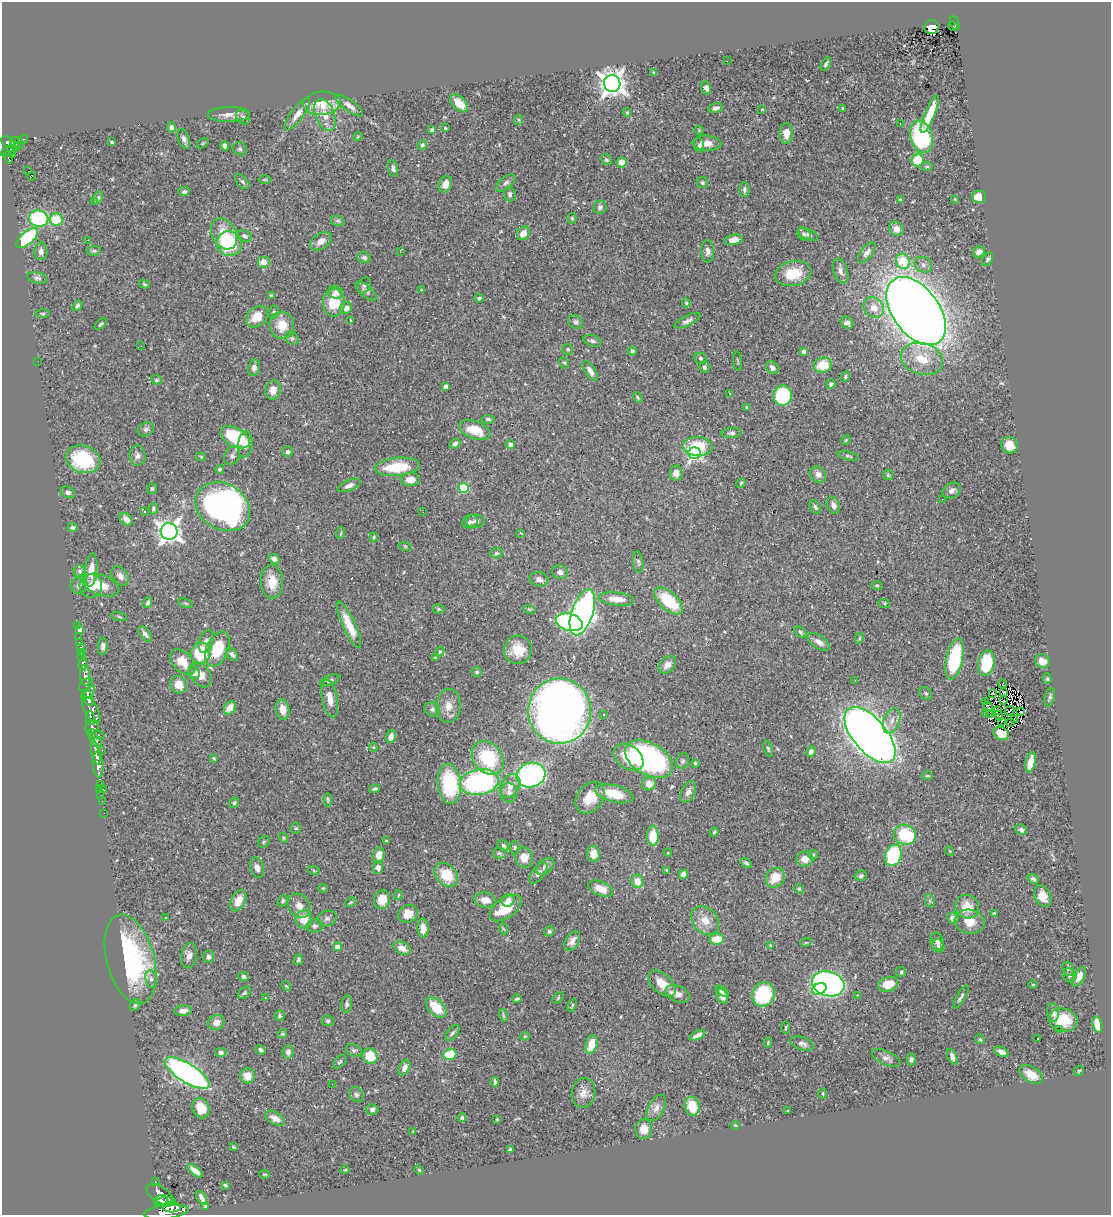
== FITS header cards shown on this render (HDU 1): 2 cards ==
NAXIS1  =                 1109
NAXIS2  =                 1213

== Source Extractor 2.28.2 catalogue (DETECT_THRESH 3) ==
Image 1109 x 1213 px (HDU 1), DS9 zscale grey, 1 PNG px = 1 image px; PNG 1113 x 1217 px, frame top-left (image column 1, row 1213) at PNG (2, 2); each listed source drawn as its Kron ellipse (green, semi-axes under 4 px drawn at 4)
Background 0.551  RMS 0.025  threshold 0.0751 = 3 sigma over >= 5 px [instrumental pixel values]
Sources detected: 480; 5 with non-positive FLUX_AUTO (blend fragments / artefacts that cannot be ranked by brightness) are neither listed nor drawn; the other 475 listed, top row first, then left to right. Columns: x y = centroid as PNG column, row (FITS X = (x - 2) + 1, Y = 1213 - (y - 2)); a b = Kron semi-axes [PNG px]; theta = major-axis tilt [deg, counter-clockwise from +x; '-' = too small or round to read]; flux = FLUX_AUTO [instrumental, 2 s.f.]
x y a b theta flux
955 23 7 3 -70 73
953 26 5 2 - 15
931 27 7 7 - 11
727 61 3 2 - 1.3
826 64 7 3 59 3.8
654 73 4 3 - 2.8
612 83 8 8 - 1800
706 88 6 5 - 8.4
322 103 19 11 4 42
459 103 11 6 -46 22
349 106 16 5 -36 9.5
716 108 7 4 14 5.7
843 108 3 2 - 1.9
762 109 4 2 - 1.1
627 113 4 4 - 1.6
229 114 21 7 1 15
297 114 19 6 53 12
930 114 20 5 67 40
325 115 16 9 -69 23
243 117 8 6 -46 4.1
519 120 5 4 - 2.2
900 123 2 2 - 0.89
171 127 5 4 - 5.6
445 128 3 2 - 1.7
432 130 4 4 - 3.1
699 130 5 4 - 2
786 133 10 6 88 16
358 137 5 3 - 1.5
922 137 17 11 -72 170
23 139 5 3 - 22
184 139 10 5 -71 6.3
8 142 7 4 -33 240
112 142 4 3 - 2.1
17 143 7 5 -38 160
203 143 7 3 36 1.9
707 143 14 7 -3 14
422 145 5 4 - 3.6
699 145 7 5 -81 4.1
14 146 5 3 - 100
225 146 4 4 - 5.2
240 149 7 6 - 3.9
9 151 9 4 22 130
13 155 3 2 - 4.8
9 157 7 3 -79 110
606 160 6 5 - 3.3
918 160 6 6 - 47
622 162 5 5 - 16
927 167 6 3 0 2
393 168 9 4 -77 4.7
28 171 2 2 - 3500
32 176 4 3 - 23
265 179 6 4 1 1.9
242 182 9 5 -46 3.6
506 183 11 6 40 5.6
702 183 5 5 - 3.1
445 184 9 6 70 13
744 189 7 5 -90 4.8
184 192 6 4 7 3.5
510 194 7 6 - 4.4
98 197 6 4 62 2.5
979 197 7 6 - 26
900 199 4 3 - 1.8
955 199 4 3 - 1.8
94 202 3 2 - 1.8
600 207 7 6 - 5.3
39 218 10 8 -10 140
572 218 5 4 - 2.1
56 220 6 6 - 48
338 221 7 5 -13 3
896 229 7 6 - 13
523 233 7 6 - 14
224 234 16 12 -62 33
804 234 7 5 -44 3.8
808 235 11 5 -25 4.7
244 236 8 5 -25 5.6
27 238 13 6 41 110
88 240 2 2 - 0.97
734 240 9 5 10 11
321 241 12 7 33 12
229 243 13 12 - 100
41 251 9 6 89 7
94 251 7 4 7 3
708 251 11 6 -88 7.1
400 252 3 3 - 1.6
979 252 6 5 - 9.3
867 253 12 6 52 7.7
364 258 7 5 -19 4.6
988 259 7 4 58 3.2
903 261 8 6 -63 59
263 262 6 6 - 15
923 265 9 7 -36 7.4
841 271 13 7 -70 8.5
793 273 18 12 12 44
37 278 10 5 -11 4.6
144 284 6 4 -19 2.6
364 285 8 6 59 4.5
421 290 3 3 - 1.1
366 291 13 5 -40 5.3
336 292 8 6 -25 5.9
271 296 4 3 - 3.7
479 298 5 4 - 2.9
334 302 14 11 87 44
686 303 4 4 - 2.2
77 306 6 4 50 3.2
346 308 6 5 - 13
874 308 11 9 -48 21
916 311 39 23 -54 3300
274 312 6 5 - 3.2
43 314 7 3 0 2.1
257 317 12 9 42 29
351 321 3 3 - 1.6
687 321 14 5 27 7
576 322 8 6 -43 4.2
847 323 7 5 -41 8.6
101 324 7 4 45 3.1
282 325 13 12 - 33
292 338 7 6 - 3.3
592 341 9 5 -18 4.6
141 346 2 2 - 0.82
568 349 6 5 - 3
632 351 4 4 - 2.9
804 352 4 3 - 9.4
700 358 6 5 - 2.9
922 359 21 15 -16 45
38 361 3 2 - 1.3
738 361 9 3 -84 2.1
564 363 6 4 -63 2.4
823 365 9 7 15 39
704 367 6 5 - 4.7
254 368 8 6 79 7.9
772 368 7 5 -45 5.5
590 371 11 5 -57 9.4
845 377 5 4 - 2.8
156 380 6 4 -20 2.4
831 384 5 4 - 3.1
446 386 4 4 - 6.3
273 390 9 7 75 15
730 394 3 3 - 2.2
783 396 10 9 - 130
638 397 6 4 -57 2.1
747 408 4 3 - 2.6
488 419 6 4 -6 3.1
146 429 8 6 25 4.5
474 430 16 8 -19 36
732 433 10 5 4 4.1
235 437 16 9 -28 88
846 440 5 4 - 1.9
245 444 13 7 82 11
455 444 6 4 38 4.9
510 444 4 4 - 5.6
1009 445 9 8 - 19
698 446 15 9 -2 59
287 452 5 5 - 5.1
695 453 6 6 - 390
137 456 10 8 -85 7.6
232 456 10 7 63 6.4
848 456 11 4 -13 3.1
201 457 4 4 - 1.9
83 459 17 13 -16 100
397 467 23 9 5 65
220 469 4 4 - 3.2
676 473 7 6 - 10
818 474 8 7 - 8.7
888 475 5 5 - 2.7
410 480 9 6 2 17
741 483 5 4 - 1.9
349 485 12 5 24 7.3
463 488 5 5 - 100
152 489 5 5 - 2.7
952 491 10 7 34 7.5
68 492 7 5 -24 4.6
942 499 2 2 - 0.86
833 505 9 6 -66 7.4
223 507 29 22 -31 590
815 507 7 5 -59 3.5
153 509 5 4 - 2.9
144 511 3 3 - 3.5
423 512 3 2 - 1.6
126 519 7 5 -45 12
475 521 9 6 0 6.3
470 522 8 6 35 4.1
73 527 5 4 - 3.4
169 531 8 8 - 1200
341 533 6 3 71 2
521 533 4 3 - 2
374 537 4 4 - 2
405 546 6 4 -19 2
496 553 6 5 - 3
274 559 6 5 - 6.9
638 562 11 5 -83 3.8
91 570 16 6 85 21
79 571 6 5 - 3.4
560 572 8 7 - 7.1
120 576 11 7 -53 9
539 579 9 7 -14 8
272 582 17 11 -87 29
101 585 19 10 -19 27
877 585 6 4 -1 2
78 586 8 7 - 5.4
91 586 12 11 - 18
616 599 17 6 -7 24
669 601 17 9 -42 80
148 603 6 4 72 3.5
186 603 7 4 -20 2.6
884 603 6 4 -19 2
438 609 6 5 - 2.4
529 609 6 4 -18 2.2
582 612 24 11 71 630
119 617 8 3 -14 2
569 622 13 8 -16 330
77 625 3 2 - 3.9
349 625 25 6 -65 34
80 629 4 4 - 7.3
800 632 7 4 -42 3
145 634 9 5 -51 5.9
79 637 2 2 - 4.2
859 638 5 4 - 2
206 641 11 7 73 8.5
819 642 13 6 -34 11
79 643 3 2 - 7.4
103 646 9 5 88 5.8
80 647 4 3 - 26
217 649 18 11 66 64
518 650 14 14 - 33
83 652 2 2 - 4.7
440 652 5 4 - 2.3
200 653 11 9 80 74
232 654 7 4 -53 5
82 656 3 3 - 72
436 658 4 3 - 2.9
954 659 21 8 78 120
1042 661 8 6 -40 13
183 662 15 9 -45 27
986 663 13 8 78 84
83 664 7 4 85 110
667 665 10 7 45 11
477 672 5 5 - 2.5
194 673 6 5 - 4.9
85 675 10 5 -85 520
200 675 14 9 -53 16
1047 679 5 4 - 2.3
330 680 10 5 25 4.4
855 680 3 3 - 1.6
86 684 8 5 38 190
1003 684 4 3 - 5.6
179 685 9 8 - 21
1004 692 3 3 - 1.5
88 693 9 4 45 360
926 693 7 5 -45 3.7
993 694 3 2 - 1.4
1050 697 9 5 75 4.2
88 698 7 4 -76 640
330 699 19 8 -80 19
985 701 3 2 - 4.3
1004 701 3 2 - 1.7
448 706 17 12 87 21
988 706 5 2 - 1.5
230 708 7 5 59 19
283 709 10 7 -81 16
432 709 8 7 - 4.6
91 710 15 6 -61 530
560 711 33 31 89 1800
998 711 3 2 - 2
1010 711 5 2 - 1.1
1021 712 3 2 - 1.5
603 714 3 3 - 1.8
986 714 3 2 - 2.1
990 715 2 2 - 1
999 716 5 2 - 0.47
90 718 7 4 88 260
1014 720 2 2 - 1.9
892 721 13 8 69 14
1001 722 2 2 - 1.3
1011 723 3 2 - 2.2
92 727 7 6 - 260
1001 733 8 6 -26 23
96 734 9 3 -15 190
870 735 34 16 -49 2500
391 736 7 5 75 11
96 740 8 4 -51 200
373 747 4 4 - 1.5
768 749 8 4 -72 2.8
102 750 2 2 - 6.2
96 752 12 4 -78 560
811 752 5 4 - 5.6
628 757 16 11 -36 45
214 758 4 3 - 2.1
488 758 18 14 -52 99
649 759 26 16 -29 410
683 761 8 6 76 4.3
1030 762 10 5 78 23
695 763 3 3 - 2
98 765 12 5 -84 690
531 775 14 12 19 390
928 776 5 4 - 2.4
479 782 20 13 9 300
100 784 3 2 - 13
449 784 20 11 -84 130
649 784 7 7 - 16
510 786 13 9 58 17
100 788 4 3 - 11
374 789 6 3 17 3.3
104 790 3 3 - 33
688 792 11 6 63 8.7
509 793 9 8 - 7.6
614 794 20 8 -14 45
101 795 2 2 - 5.5
590 798 17 13 53 35
328 800 6 4 -86 2.4
102 801 2 2 - 4
234 803 5 4 - 2.9
104 813 2 2 - 7.3
296 828 5 5 - 2.3
1021 830 6 5 - 4.5
714 832 5 3 - 1.7
905 835 11 10 - 89
653 836 10 6 -88 39
283 838 5 4 - 2
386 841 3 3 - 1.9
264 842 6 5 - 2.9
503 845 6 5 - 3.7
515 847 7 4 83 2.5
950 851 5 3 - 1.3
499 853 6 5 - 2.9
668 853 4 3 - 1.1
593 854 8 6 -90 18
379 855 8 5 76 17
813 855 5 4 - 2.3
893 855 11 8 70 120
524 858 10 9 - 20
805 859 8 7 - 16
746 863 6 4 -35 2.9
545 866 10 6 40 7.9
378 867 6 5 - 7.8
257 868 10 6 -73 9.5
667 870 4 3 - 1.9
314 871 6 4 -20 1.9
538 873 13 6 54 5.7
683 874 5 4 - 9
446 875 13 10 -47 45
861 876 6 5 - 4
775 878 10 9 - 31
1033 879 6 4 -38 4
637 881 7 6 - 19
323 888 4 4 - 1.6
601 889 13 7 -23 24
799 889 5 4 - 2.3
398 895 5 3 - 1.8
1043 896 11 8 -65 16
382 900 9 8 - 25
485 900 11 7 -11 14
508 900 6 6 - 9.1
238 901 11 7 62 23
283 901 6 4 63 3.2
930 901 7 4 -71 3.1
351 902 6 3 31 2
299 906 13 10 -54 14
967 907 12 11 - 30
506 908 18 10 35 54
994 913 3 3 - 1.6
408 914 10 8 27 23
166 918 3 3 - 1.6
953 918 6 5 - 10
304 919 9 8 - 25
327 919 10 7 15 5.1
705 920 15 12 -50 23
970 922 15 12 -10 27
315 926 8 6 9 4.8
423 928 9 5 -88 17
504 929 6 3 -69 1.8
549 931 5 5 - 3.9
717 939 7 5 7 34
572 941 11 6 58 9.9
937 941 9 6 -81 7.4
806 942 6 3 20 1.7
770 945 4 3 - 1.5
938 946 7 6 - 4.5
337 947 4 4 - 13
402 948 9 6 -27 12
189 956 13 8 78 9.7
208 957 6 6 - 5.2
130 959 46 24 -75 240
298 960 5 4 - 3.1
1068 969 7 5 -67 3.4
901 972 5 5 - 2.4
1069 975 7 6 - 4.3
244 977 5 4 - 4.4
1079 977 11 5 60 14
151 979 8 6 -81 6.1
662 983 16 9 -43 28
828 984 16 12 -17 620
888 984 10 7 17 26
1033 984 5 3 - 1.3
286 986 5 4 - 2.2
819 989 7 5 27 34
722 991 7 4 -35 7.4
245 993 7 5 40 2.9
678 994 12 8 -24 14
763 994 12 11 - 130
857 995 3 3 - 1.8
722 996 8 5 -63 11
961 997 13 4 59 4.4
265 998 4 3 - 1.3
558 998 6 4 46 2
517 999 5 3 - 3.1
347 1004 9 5 82 4.4
135 1005 6 5 - 3.3
572 1005 7 3 65 2
436 1008 12 7 -45 42
183 1011 9 5 7 8.3
1053 1013 9 6 -87 7.9
503 1015 6 4 -72 2.4
279 1016 5 5 - 3.3
1063 1020 14 11 -15 50
328 1021 6 5 - 4
216 1022 8 7 - 12
1097 1025 8 4 -79 37
786 1028 6 3 89 1.8
1059 1029 2 2 - 190
453 1033 9 5 53 4.2
283 1034 5 4 - 3.6
697 1035 8 4 28 7.9
525 1036 4 4 - 1.8
1037 1038 3 2 - 2.1
980 1039 5 4 - 2.8
768 1042 5 4 - 1.8
591 1044 9 6 73 32
802 1044 12 6 -20 6.5
261 1050 5 4 - 4.4
354 1050 8 6 -22 3.8
221 1052 5 4 - 5.7
288 1052 7 5 87 8
1001 1052 8 4 -25 8.4
450 1054 7 5 20 51
370 1056 8 7 - 40
952 1057 8 4 -67 8.5
886 1058 15 7 -25 7.9
911 1059 6 4 87 4.4
340 1062 8 5 43 3.2
404 1068 8 5 64 11
1079 1071 5 4 - 2.2
187 1073 26 9 -32 590
1031 1074 13 7 -32 23
247 1076 7 7 - 18
495 1082 4 3 - 4.1
332 1084 2 2 - 7.7
583 1093 15 11 80 15
356 1094 8 6 -48 4.7
823 1094 5 3 - 1.5
692 1106 10 7 -79 35
201 1108 10 8 -67 32
656 1108 14 8 62 11
372 1109 6 5 - 5.5
788 1111 3 2 - 1.3
275 1118 11 6 -30 13
462 1118 4 4 - 4.1
497 1119 4 3 - 1.6
735 1125 4 4 - 1.8
644 1129 10 8 88 19
413 1131 4 3 - 1.5
233 1147 4 2 - 1.7
510 1150 4 4 - 3.9
345 1170 4 3 - 1.6
419 1170 5 4 - 2
195 1171 9 4 -38 8.5
264 1174 5 3 - 1.4
155 1182 3 3 - 32
225 1185 4 3 - 2.5
160 1194 15 8 -33 1100
202 1198 7 3 -58 7
161 1201 7 5 34 610
166 1202 10 5 0 740
171 1207 9 5 -3 510
205 1207 3 3 - 8.6
166 1212 22 7 7 1300
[5 non-positive-flux detections neither listed nor drawn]